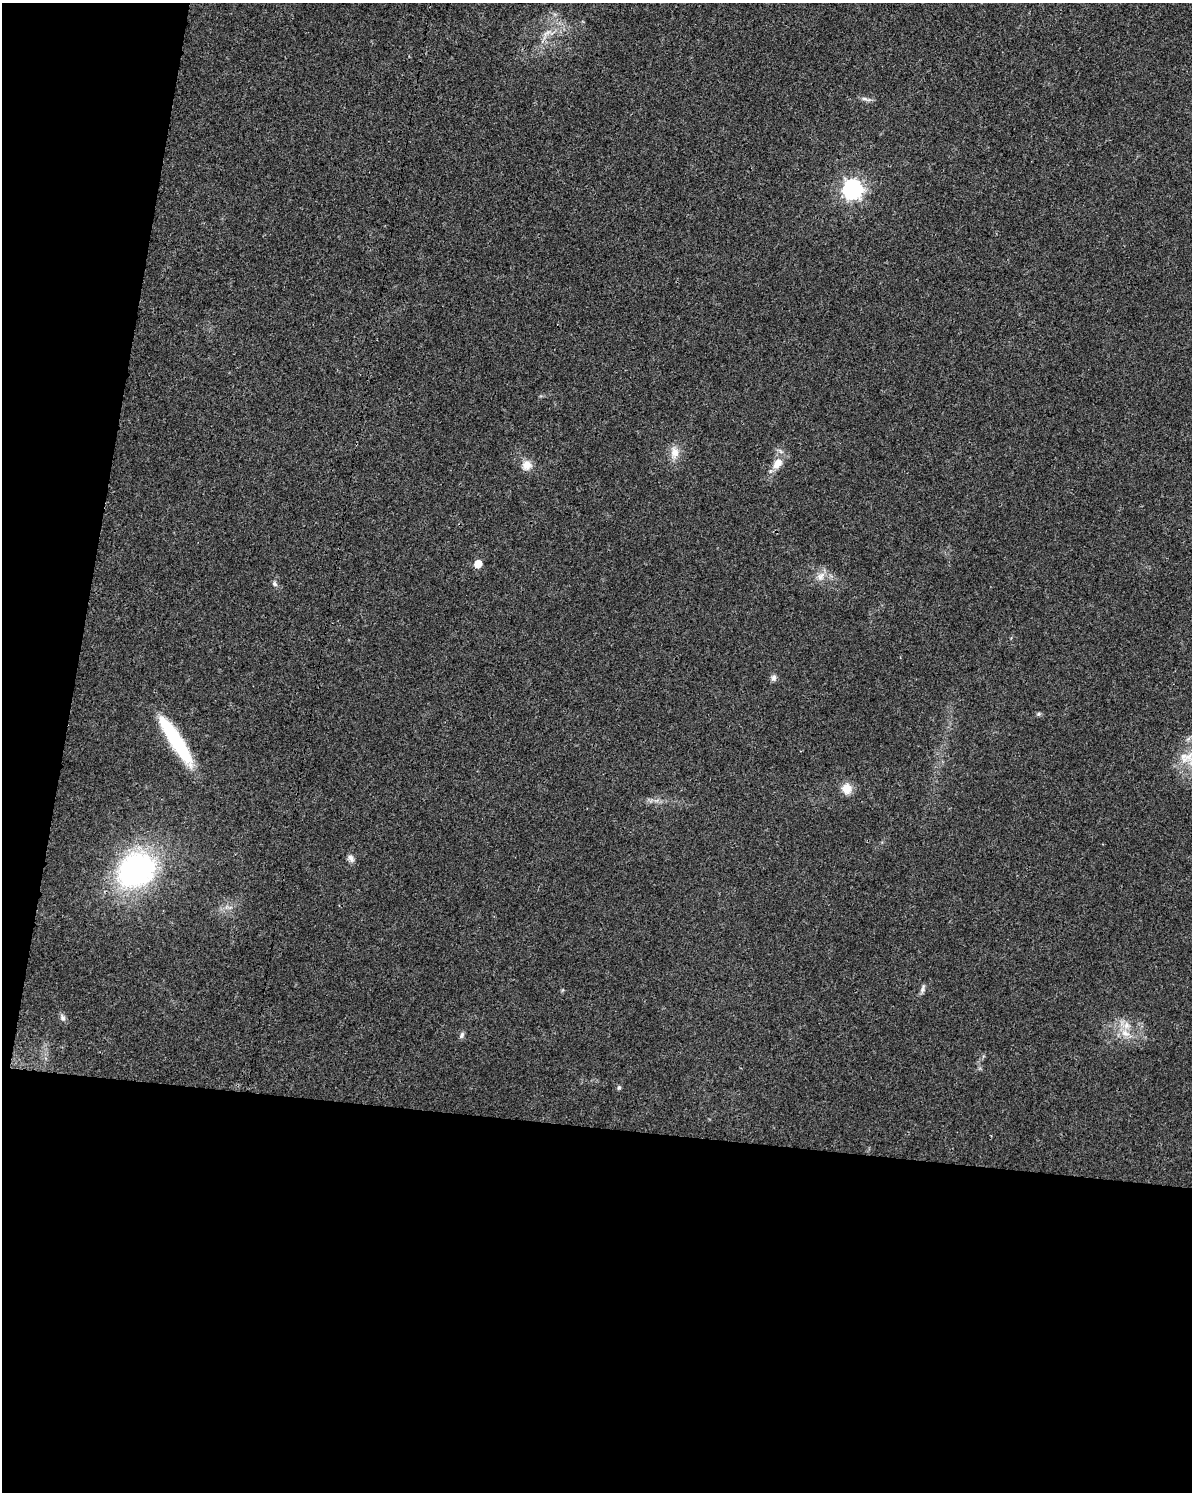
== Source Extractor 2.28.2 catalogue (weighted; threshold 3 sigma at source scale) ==
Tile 9 of 4 x 3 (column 1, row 3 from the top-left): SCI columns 16-1205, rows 241-1730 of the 4784 x 4997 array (HDU 1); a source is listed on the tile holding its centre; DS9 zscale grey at full resolution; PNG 1194 x 1494 px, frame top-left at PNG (2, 3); no overlay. Shown black and unused: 30% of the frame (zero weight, under 3 of 4 exposures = <1% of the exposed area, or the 3 px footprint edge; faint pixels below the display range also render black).
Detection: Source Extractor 2.28.2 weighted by HDU 2 'WHT'; one run over the whole footprint, this tile lists its part. Background 0.0199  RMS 0.0029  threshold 0.0129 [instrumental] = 3 sigma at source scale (4.5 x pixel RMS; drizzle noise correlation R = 1.50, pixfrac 1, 0.0396/0.0396 arcsec/px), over >= 5 px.
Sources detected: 22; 1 inside a brighter listed object's ellipse — not listed separately; the other 21 listed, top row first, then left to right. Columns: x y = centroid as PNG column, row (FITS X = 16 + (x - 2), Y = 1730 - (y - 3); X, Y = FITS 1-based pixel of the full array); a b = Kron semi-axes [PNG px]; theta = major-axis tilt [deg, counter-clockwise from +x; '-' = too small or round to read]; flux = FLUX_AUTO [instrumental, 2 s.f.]
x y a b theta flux
547 33 15 4 38 1.3
864 99 10 5 -13 0.95
852 189 8 8 - 110
674 452 18 11 88 3.3
777 464 17 11 57 3.7
527 465 13 12 - 2.8
478 564 6 5 - 4.5
821 576 14 10 50 2.4
274 584 8 6 -42 0.72
774 678 9 7 84 0.94
1038 714 6 5 - 0.44
176 740 61 12 -57 23
1187 757 44 24 4 12
847 788 10 10 - 4.1
351 858 12 7 -50 1.2
136 870 40 32 37 65
923 988 14 4 74 0.85
62 1017 11 6 -63 0.94
1125 1033 14 9 -25 3.1
462 1035 10 5 59 0.74
619 1088 6 5 - 0.48
Isophote crosses this tile's border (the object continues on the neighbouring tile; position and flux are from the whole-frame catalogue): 1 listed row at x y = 1187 757